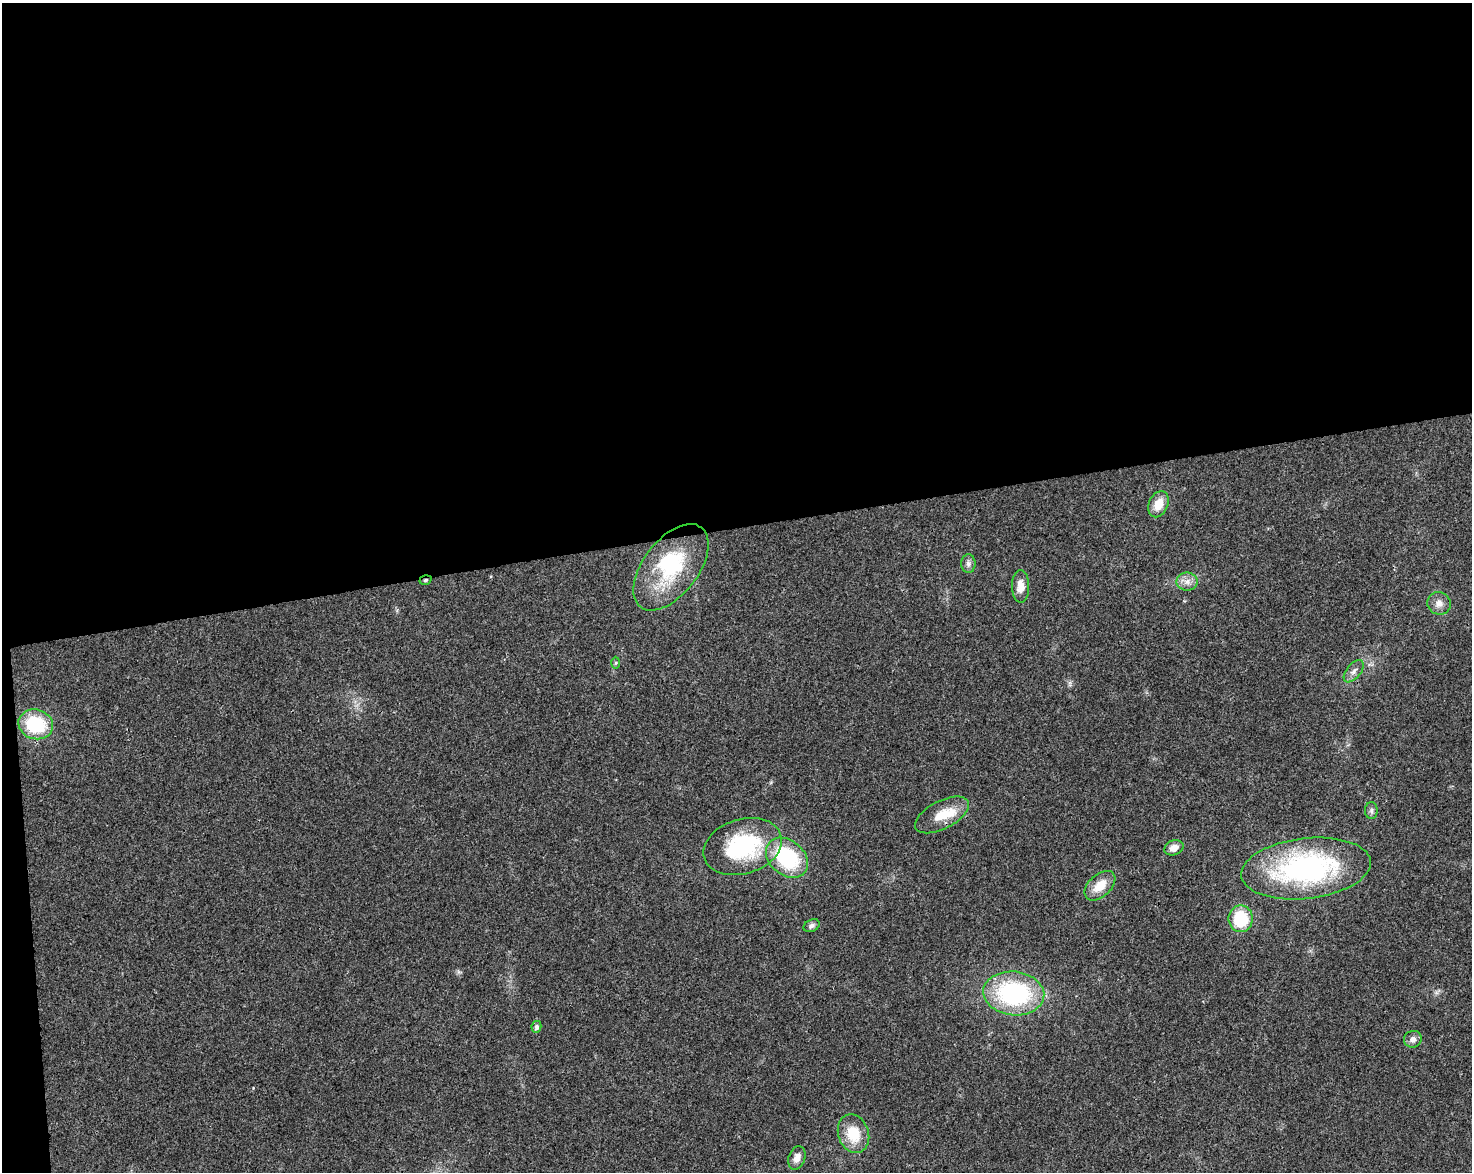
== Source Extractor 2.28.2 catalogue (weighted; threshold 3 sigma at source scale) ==
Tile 1 of 3 x 4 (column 1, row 1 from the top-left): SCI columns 69-1538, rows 3566-4735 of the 4503 x 4793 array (HDU 1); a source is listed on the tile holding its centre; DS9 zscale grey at full resolution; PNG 1474 x 1174 px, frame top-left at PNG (2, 3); each listed source drawn as its Kron ellipse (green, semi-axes under 4 px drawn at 4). Shown black and unused: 46% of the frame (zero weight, under 3 of 4 exposures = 5% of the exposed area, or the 3 px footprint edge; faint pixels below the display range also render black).
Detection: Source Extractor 2.28.2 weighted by HDU 2 'WHT'; one run over the whole footprint, this tile lists its part. Background 0.0167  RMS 0.0027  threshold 0.0123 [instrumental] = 3 sigma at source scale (4.5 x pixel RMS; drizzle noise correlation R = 1.50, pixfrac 1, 0.0396/0.0396 arcsec/px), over >= 5 px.
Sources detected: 26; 1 inside a brighter object's white glare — neither listed nor drawn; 1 inside a brighter listed object's ellipse — not listed separately; the other 24 listed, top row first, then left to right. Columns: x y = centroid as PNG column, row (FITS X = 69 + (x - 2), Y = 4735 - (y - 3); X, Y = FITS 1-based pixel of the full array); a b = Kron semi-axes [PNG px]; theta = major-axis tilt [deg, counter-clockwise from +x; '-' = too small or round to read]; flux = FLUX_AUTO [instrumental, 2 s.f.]
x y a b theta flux
1158 504 13 9 66 4.2
968 564 9 7 -90 1
671 567 50 27 52 21
425 580 6 4 18 0.46
1187 581 10 9 - 1.9
1020 586 16 8 -88 3.1
1439 603 12 11 - 2.2
616 663 6 4 88 0.37
1354 671 13 7 49 1.4
36 724 17 14 -16 16
1371 811 8 6 -90 0.82
942 815 29 14 27 6.3
743 846 40 27 17 26
1174 848 10 7 22 2.1
787 858 23 17 -40 23
1306 868 65 30 7 56
1100 886 18 11 43 5.1
1241 919 13 12 - 13
812 926 8 6 27 0.85
1014 993 30 22 -6 38
536 1027 6 5 - 0.84
1413 1039 9 8 - 1.4
853 1134 20 15 -71 7.9
797 1158 12 8 70 1.9
Overlapping masked pixels (flux is a lower limit): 2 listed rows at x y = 425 580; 1306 868